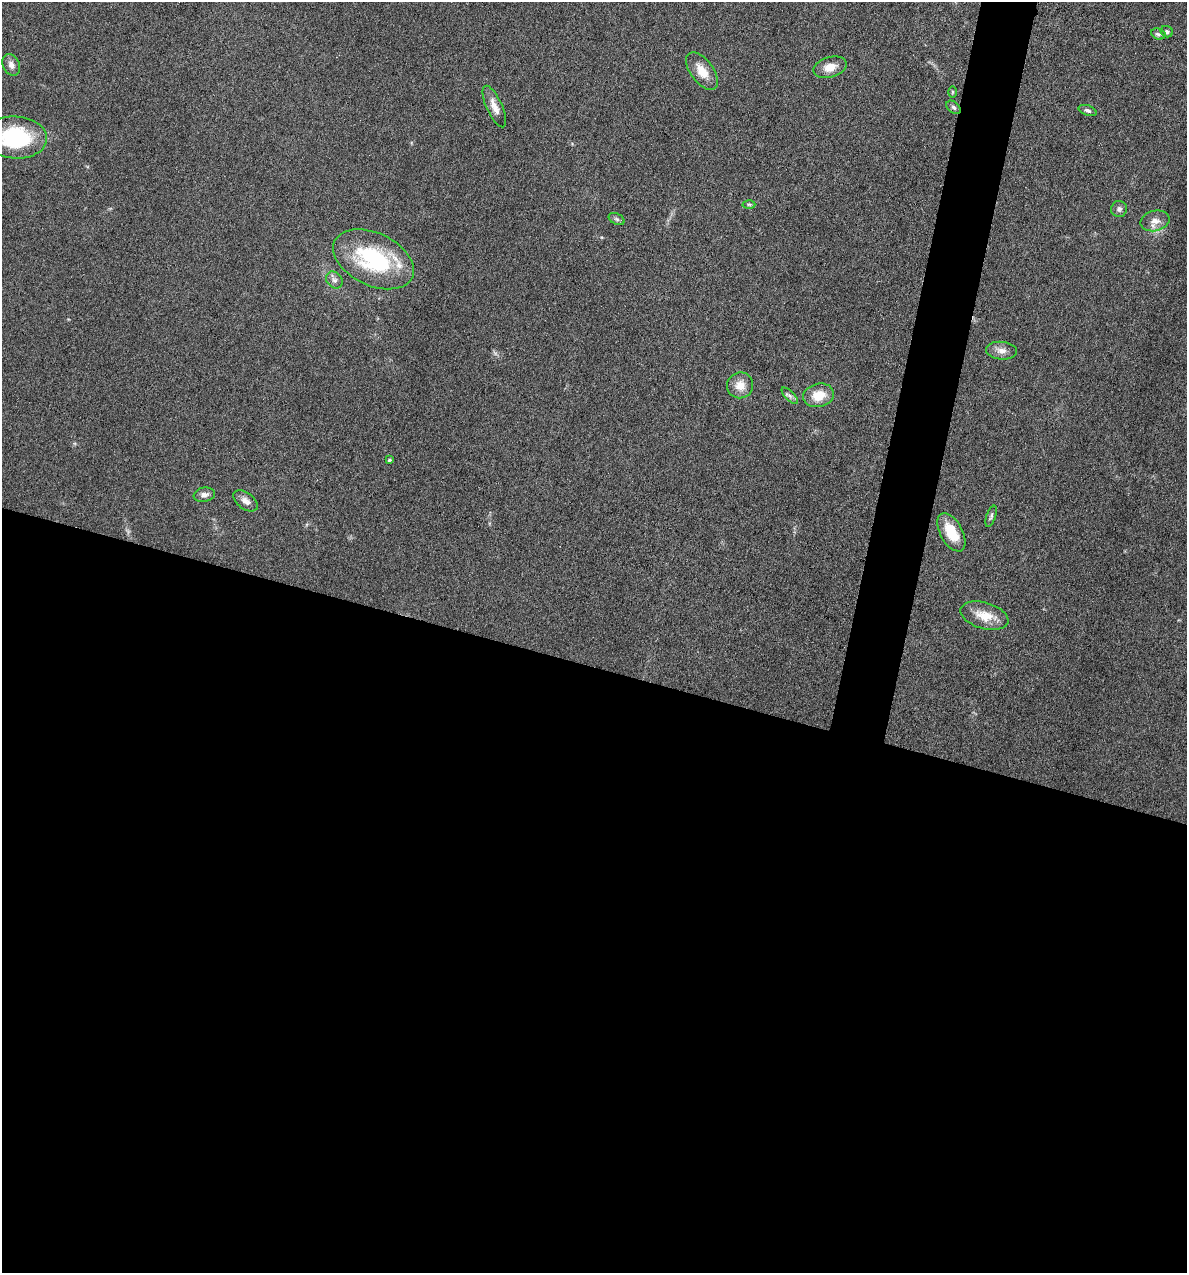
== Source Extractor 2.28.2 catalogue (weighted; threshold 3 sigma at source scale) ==
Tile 14 of 4 x 4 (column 2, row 4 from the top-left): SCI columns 1307-2491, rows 1-1271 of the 5105 x 5085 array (HDU 1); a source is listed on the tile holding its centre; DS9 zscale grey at full resolution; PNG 1189 x 1275 px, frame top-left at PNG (2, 2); each listed source drawn as its Kron ellipse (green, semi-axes under 4 px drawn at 4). Shown black and unused: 50% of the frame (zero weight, under 4 of 8 exposures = <1% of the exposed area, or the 3 px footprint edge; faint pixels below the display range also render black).
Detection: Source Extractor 2.28.2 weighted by HDU 2 'WHT'; one run over the whole footprint, this tile lists its part. Background 0.148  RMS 0.0057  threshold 0.0233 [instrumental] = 3 sigma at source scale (4.09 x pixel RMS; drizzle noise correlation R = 1.36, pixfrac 0.8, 0.05/0.05 arcsec/px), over >= 5 px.
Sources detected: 27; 1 inside a brighter listed object's ellipse — not listed separately; the other 26 listed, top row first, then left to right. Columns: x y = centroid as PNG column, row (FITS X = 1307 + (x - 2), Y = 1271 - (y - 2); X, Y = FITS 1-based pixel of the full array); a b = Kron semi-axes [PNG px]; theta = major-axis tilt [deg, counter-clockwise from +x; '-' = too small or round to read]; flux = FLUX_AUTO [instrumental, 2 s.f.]
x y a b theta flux
1167 32 6 5 - 1.2
1158 34 7 5 -19 1.2
11 65 11 8 -66 3
830 67 17 10 15 6.7
702 71 22 11 -53 8.6
953 92 6 4 89 0.61
494 106 22 8 -66 5.5
954 107 8 5 -40 1.2
1088 110 9 5 -19 1.4
16 138 31 21 -3 49
749 204 6 4 -1 0.8
1119 209 8 8 - 1.6
617 219 8 5 -27 1.1
1155 221 15 10 13 4.5
374 259 43 26 -26 52
334 280 9 7 -47 2
1001 351 15 9 -5 4.1
740 385 13 13 - 6.9
818 395 16 11 14 10
790 396 11 4 -45 1.6
389 460 4 3 - 0.79
204 495 11 7 10 2.6
246 501 14 8 -36 3.2
991 516 11 4 71 1.3
951 532 21 11 -61 14
984 616 25 13 -16 11
Isophote crosses this tile's border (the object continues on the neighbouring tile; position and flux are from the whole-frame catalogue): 1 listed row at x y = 16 138